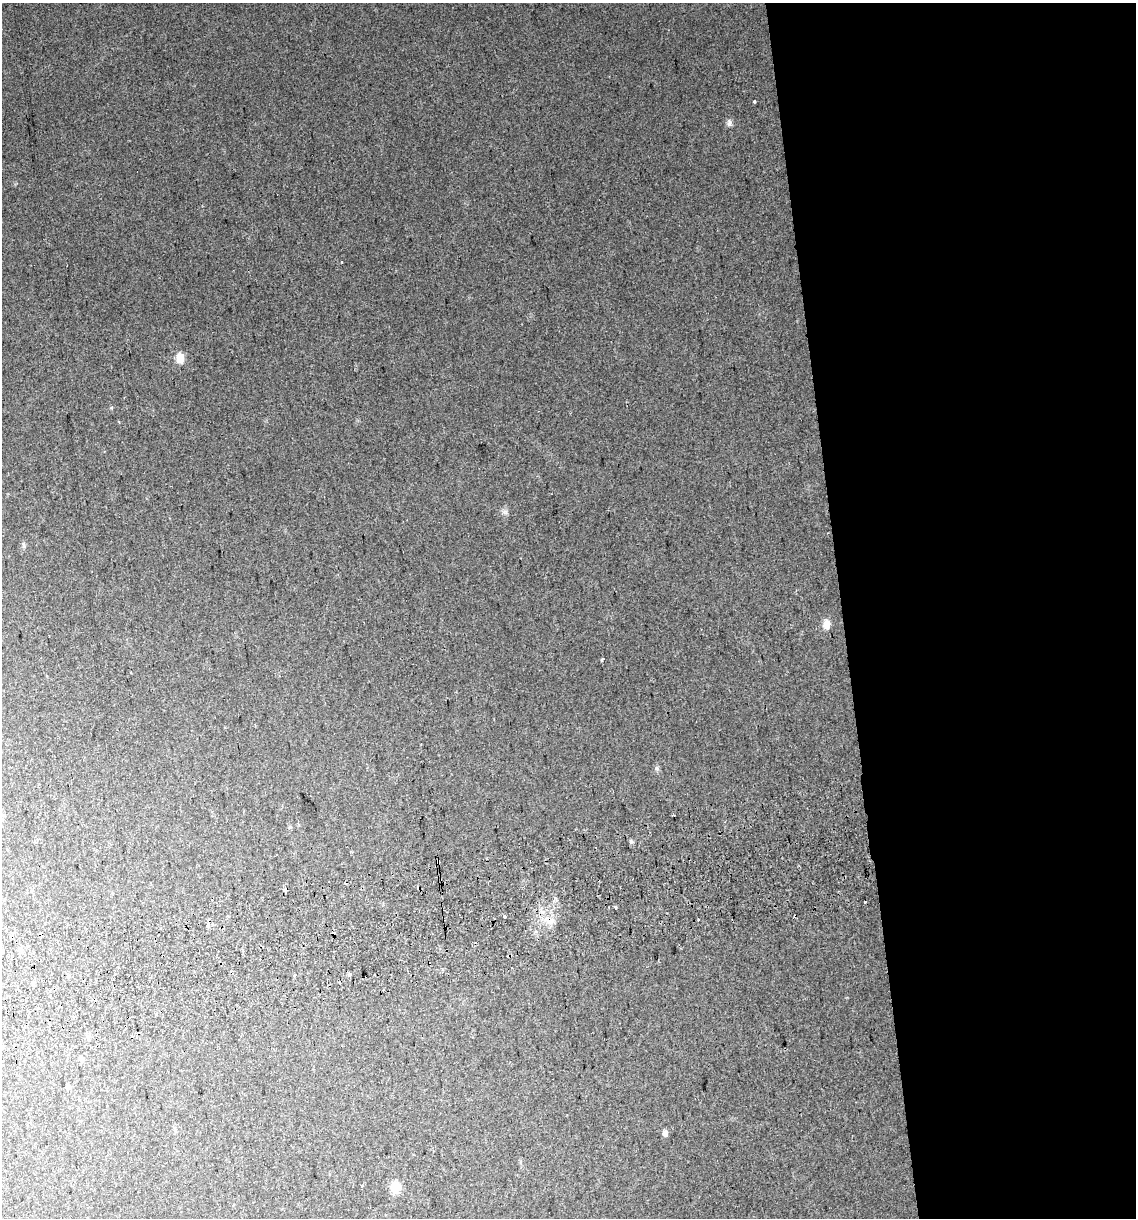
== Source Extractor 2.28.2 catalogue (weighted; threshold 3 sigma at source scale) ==
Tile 8 of 4 x 4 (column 4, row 2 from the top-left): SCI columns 3480-4613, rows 2474-3689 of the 4646 x 4948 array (HDU 1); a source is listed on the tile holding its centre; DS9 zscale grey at full resolution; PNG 1138 x 1220 px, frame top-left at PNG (2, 3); no overlay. Shown black and unused: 26% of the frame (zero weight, under 2 of 3 exposures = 2% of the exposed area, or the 3 px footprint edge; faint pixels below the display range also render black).
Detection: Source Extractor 2.28.2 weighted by HDU 2 'WHT'; one run over the whole footprint, this tile lists its part. Background 0.046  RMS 0.012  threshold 0.0541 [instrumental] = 3 sigma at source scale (4.5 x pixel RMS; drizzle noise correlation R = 1.50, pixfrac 1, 0.0396/0.0396 arcsec/px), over >= 5 px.
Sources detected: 32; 7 cosmic-ray / hot-pixel residue — not listed; the other 25 listed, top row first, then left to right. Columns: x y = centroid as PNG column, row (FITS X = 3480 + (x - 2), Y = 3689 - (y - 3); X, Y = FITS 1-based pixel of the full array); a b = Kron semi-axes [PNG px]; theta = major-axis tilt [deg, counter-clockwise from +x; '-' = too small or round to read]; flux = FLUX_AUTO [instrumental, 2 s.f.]
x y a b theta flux
754 102 3 3 - 4.6
729 123 11 6 84 3.8
342 262 3 2 - 1.7
180 358 8 6 89 20
505 512 8 6 -44 3.4
23 544 8 3 -71 2
827 624 11 9 -84 8.1
602 659 3 3 - 3.6
656 768 6 5 - 2.3
438 861 4 4 - 6.2
285 889 4 3 - 14
615 907 3 3 - 6.1
504 917 3 3 - 9.8
698 919 3 2 - 2
551 921 14 8 20 9.5
2 951 3 3 - 4.4
511 967 3 2 - 1.7
115 975 3 3 - 2.3
295 975 3 3 - 5.2
350 975 4 3 - 8.1
16 1030 3 2 - 2
81 1058 7 5 -78 3.4
68 1086 5 4 - 2.9
665 1133 7 5 83 4.8
395 1187 12 10 86 19
Overlapping masked pixels (flux is a lower limit): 2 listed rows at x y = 438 861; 285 889
Isophote crosses this tile's border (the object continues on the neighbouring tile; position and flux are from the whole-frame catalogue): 1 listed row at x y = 2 951
Unlisted compact peaks at least as high as the median listed source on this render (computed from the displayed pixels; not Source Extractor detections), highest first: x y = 631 841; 111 408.